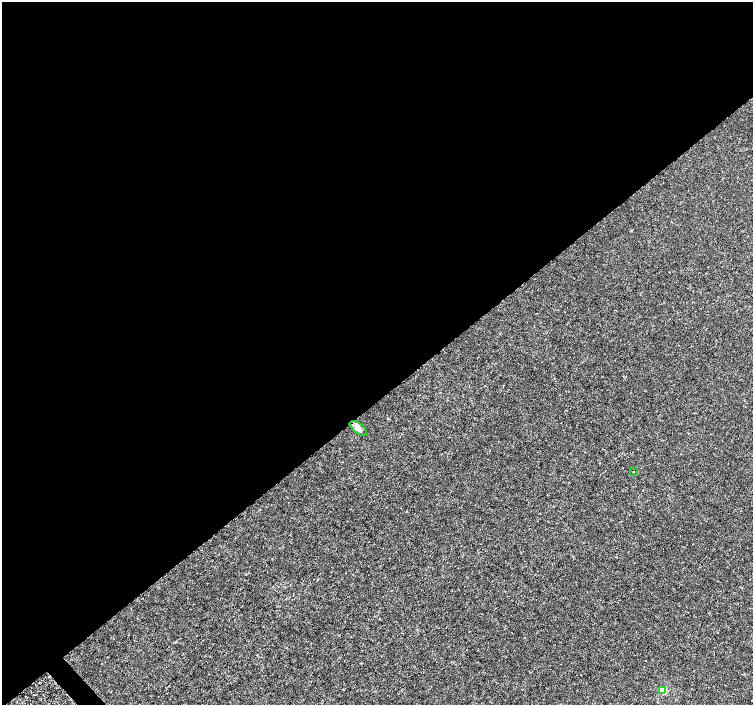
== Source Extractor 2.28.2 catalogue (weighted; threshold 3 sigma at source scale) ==
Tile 2 of 4 x 4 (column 2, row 1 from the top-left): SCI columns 1507-3007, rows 4424-5828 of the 6011 x 5972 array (HDU 1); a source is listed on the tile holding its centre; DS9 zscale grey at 2 x 2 block average (1 PNG px = mean of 2 x 2 image px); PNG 755 x 707 px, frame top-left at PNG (2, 2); each listed source drawn as its Kron ellipse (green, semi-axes under 4 px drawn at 4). Shown black and unused: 57% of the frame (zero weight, under 3 of 4 exposures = <1% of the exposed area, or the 3 px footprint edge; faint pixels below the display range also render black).
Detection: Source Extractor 2.28.2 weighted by HDU 2 'WHT'; one run over the whole footprint, this tile lists its part. Background -4.75e-05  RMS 0.0012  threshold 0.00545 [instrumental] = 3 sigma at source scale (4.5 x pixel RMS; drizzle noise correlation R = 1.50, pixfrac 1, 0.0396/0.0396 arcsec/px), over >= 5 px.
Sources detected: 3; all 3 listed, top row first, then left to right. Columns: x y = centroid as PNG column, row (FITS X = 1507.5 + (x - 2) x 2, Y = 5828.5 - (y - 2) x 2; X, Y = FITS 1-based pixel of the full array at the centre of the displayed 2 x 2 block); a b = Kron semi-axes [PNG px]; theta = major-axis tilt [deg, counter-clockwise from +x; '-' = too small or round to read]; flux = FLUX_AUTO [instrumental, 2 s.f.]
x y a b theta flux
358 428 10 5 -39 1.3
633 472 2 2 - 0.53
663 691 3 3 - 7